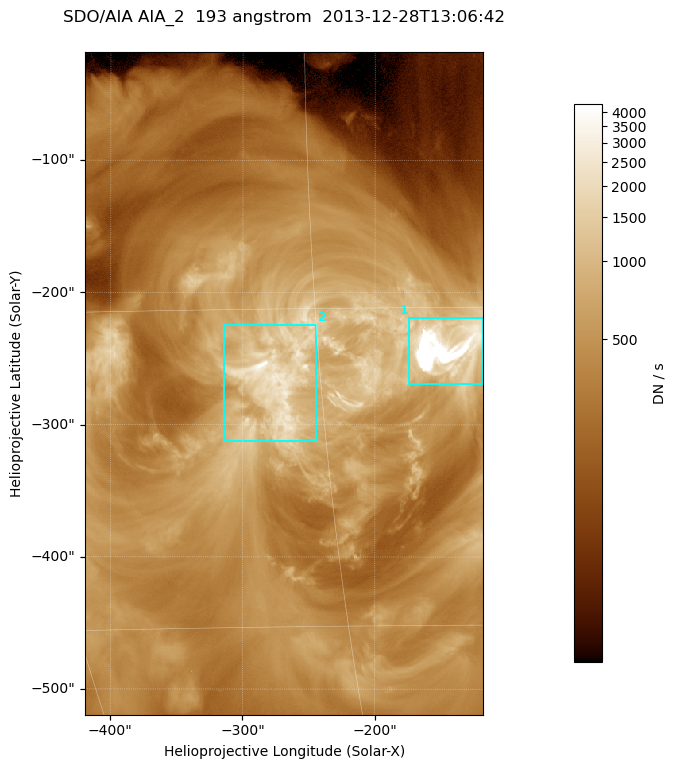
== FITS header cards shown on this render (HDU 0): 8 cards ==
TELESCOP= 'SDO/AIA '
INSTRUME= 'AIA_2   '
WAVELNTH=                  193
WAVEUNIT= 'angstrom'
DATE-OBS= '2013-12-28T13:06:42.84'
CTYPE1  = 'HPLN-TAN'
CTYPE2  = 'HPLT-TAN'
BUNIT   = 'DN / s  '

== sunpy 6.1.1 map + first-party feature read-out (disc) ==
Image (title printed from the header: SDO/AIA AIA_2  193 angstrom  2013-12-28T13:06:42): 501 x 834 px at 0.601 arcsec/px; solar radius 976 arcsec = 1624 px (partial field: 5.0% of the solar disc is inside the frame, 100% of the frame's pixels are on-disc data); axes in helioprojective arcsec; data unit DN / s (BUNIT, on the colour bar)
Orientation: roll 0.0577 deg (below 1 deg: not rotated)
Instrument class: DISC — disc imager (sunpy class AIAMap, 193 A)
Bright regions (active regions / flare kernels): reference = the on-disc median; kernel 5 px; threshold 5 sigma = 1132 DN / s over a disc level ~380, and >= 1.15x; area >= 417 px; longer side >= 6 px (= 3.6 arcsec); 2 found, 2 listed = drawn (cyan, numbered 1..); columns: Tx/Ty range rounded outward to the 2 arcsec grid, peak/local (2 s.f.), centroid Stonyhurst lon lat
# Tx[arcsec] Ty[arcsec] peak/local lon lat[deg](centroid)
1 -174..-118 -270..-218 22 -9 -17
2 -314..-244 -314..-224 10 -17 -18